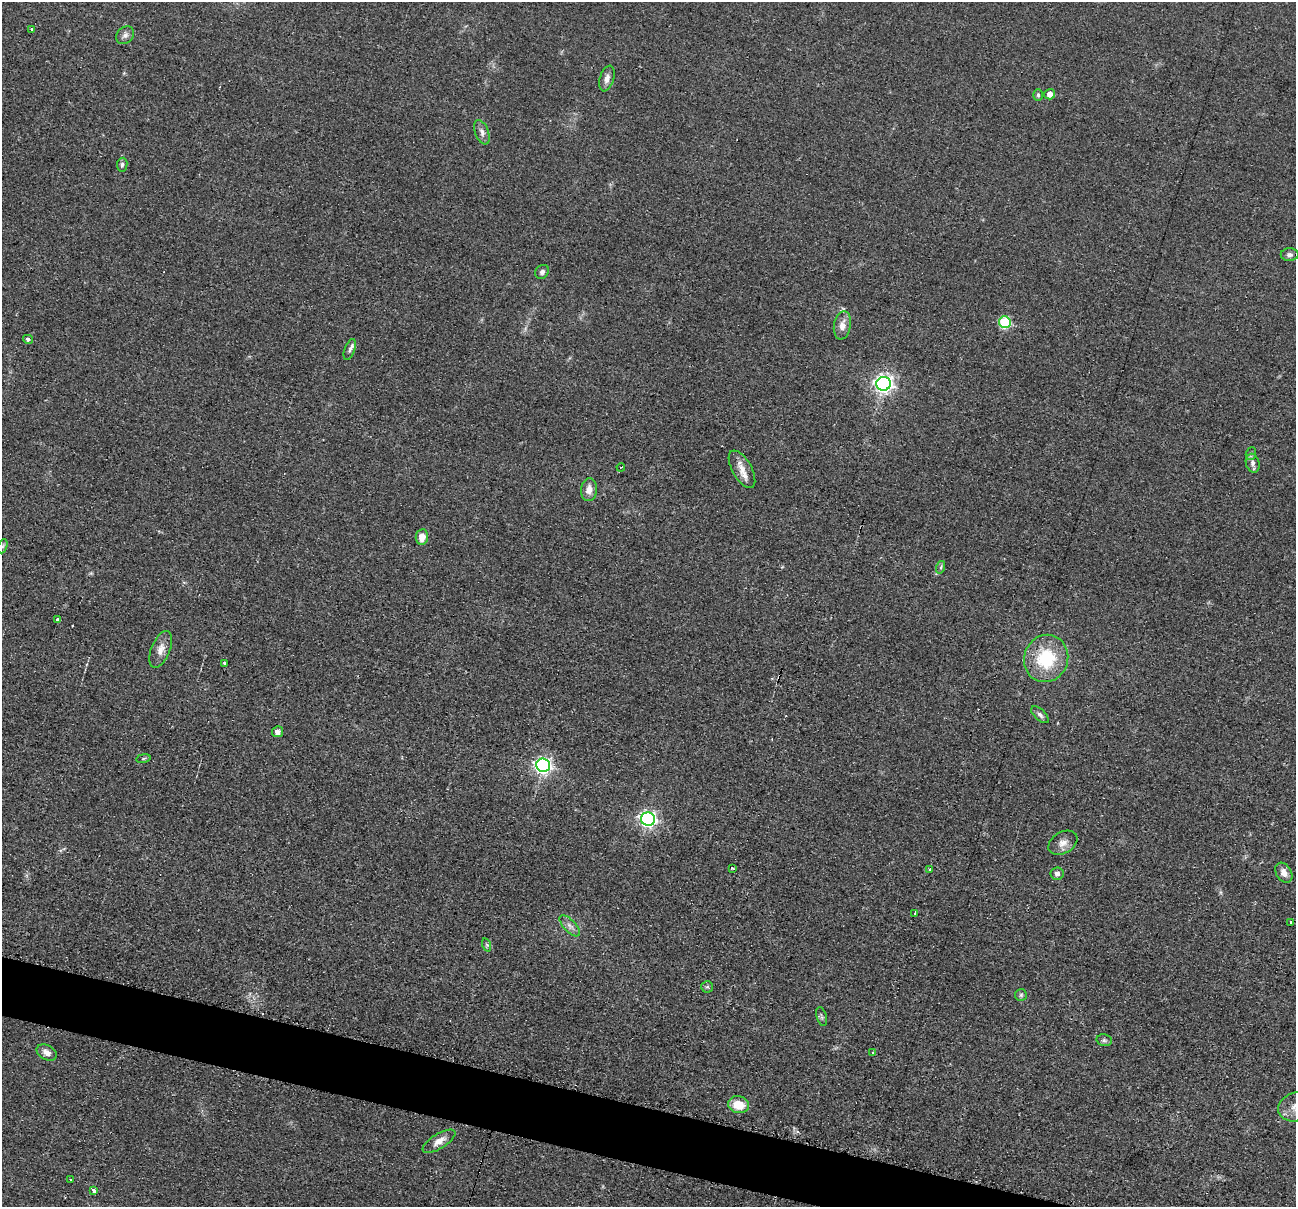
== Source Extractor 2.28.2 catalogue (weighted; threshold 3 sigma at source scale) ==
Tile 6 of 4 x 4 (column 2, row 2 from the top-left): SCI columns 1303-2596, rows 2666-3870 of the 5194 x 5209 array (HDU 1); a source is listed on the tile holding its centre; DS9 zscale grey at full resolution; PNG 1298 x 1209 px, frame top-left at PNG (2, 2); each listed source drawn as its Kron ellipse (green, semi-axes under 4 px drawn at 4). Shown black and unused: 4% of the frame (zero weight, under 2 of 3 exposures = <1% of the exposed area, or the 3 px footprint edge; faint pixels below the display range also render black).
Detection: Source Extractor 2.28.2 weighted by HDU 2 'WHT'; one run over the whole footprint, this tile lists its part. Background 0.0439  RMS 0.0074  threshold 0.0332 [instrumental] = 3 sigma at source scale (4.5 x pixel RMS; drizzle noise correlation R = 1.50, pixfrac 1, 0.05/0.05 arcsec/px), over >= 5 px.
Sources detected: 55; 3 cosmic-ray / hot-pixel residue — neither listed nor drawn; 1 inside a brighter listed object's ellipse — not listed separately; the other 51 listed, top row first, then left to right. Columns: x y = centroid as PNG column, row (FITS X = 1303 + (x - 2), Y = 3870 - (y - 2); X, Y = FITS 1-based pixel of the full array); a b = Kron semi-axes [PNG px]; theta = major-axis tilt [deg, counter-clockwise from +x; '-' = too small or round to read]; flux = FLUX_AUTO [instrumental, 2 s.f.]
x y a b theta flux
32 29 3 3 - 1.4
125 35 10 8 43 3
607 78 13 7 74 4.4
1050 94 5 5 - 5
1038 95 6 5 - 1.3
482 132 13 6 -69 3.6
122 165 7 5 81 1.7
1290 255 9 6 1 2.4
542 272 7 6 - 2.5
1005 322 6 6 - 59
842 325 14 8 80 6.4
28 339 5 4 - 2
350 349 11 5 70 2.4
884 384 7 7 - 350
1251 454 6 5 - 1.3
1253 463 9 6 -75 3
621 467 4 2 - 0.97
742 469 21 9 -61 8
589 490 11 8 84 5.8
422 537 8 6 82 7.7
3 546 7 4 71 1.8
941 567 6 4 72 1.2
58 620 3 3 - 18
161 649 19 9 68 6.5
1046 658 24 22 69 40
225 663 3 3 - 4.4
1040 715 11 5 -43 2.4
277 732 5 5 - 3.2
143 758 7 3 9 0.99
543 765 7 6 - 250
648 819 7 6 - 250
1063 843 15 10 31 6
733 868 4 2 - 1.1
929 869 3 3 - 1.4
1284 873 11 7 -57 5
1057 874 7 6 - 2.8
915 913 3 3 - 1.3
1291 922 3 3 - 1.3
570 926 13 6 -47 3.9
487 945 7 4 -71 1.2
707 987 6 5 - 1.4
1021 995 6 6 - 1.4
822 1017 10 5 -76 1.6
1104 1040 8 6 -14 1.7
873 1052 3 2 - 0.7
47 1053 11 7 -29 4.4
738 1105 10 8 -12 14
1295 1107 17 14 18 9.1
439 1141 19 7 32 6.4
71 1180 3 3 - 1.5
94 1191 4 3 - 18
Isophote crosses this tile's border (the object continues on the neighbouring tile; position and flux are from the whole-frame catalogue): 1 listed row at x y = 1295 1107